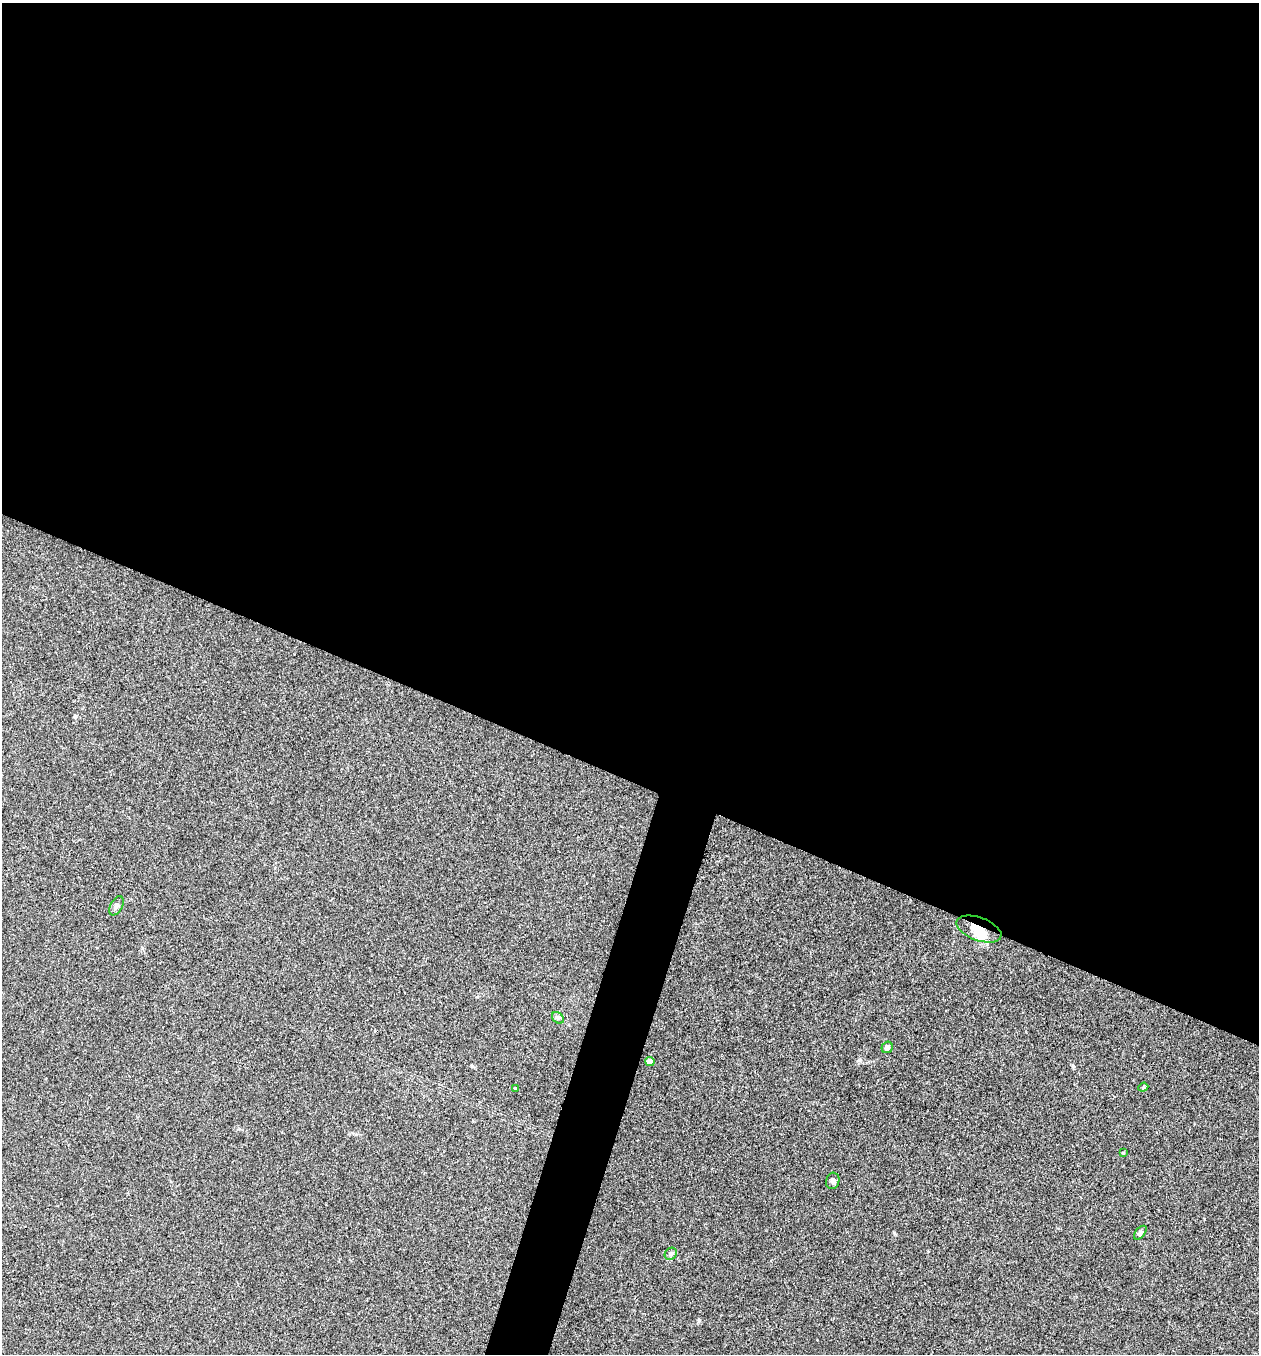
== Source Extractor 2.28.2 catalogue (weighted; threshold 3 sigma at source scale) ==
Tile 3 of 4 x 4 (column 3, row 1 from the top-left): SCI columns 2650-3906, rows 4062-5413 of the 5429 x 5415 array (HDU 1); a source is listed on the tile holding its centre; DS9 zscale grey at full resolution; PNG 1261 x 1356 px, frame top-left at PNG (2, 3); each listed source drawn as its Kron ellipse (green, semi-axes under 4 px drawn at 4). Shown black and unused: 59% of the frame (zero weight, under 3 of 4 exposures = <1% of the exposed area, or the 3 px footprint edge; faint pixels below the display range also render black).
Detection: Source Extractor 2.28.2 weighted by HDU 2 'WHT'; one run over the whole footprint, this tile lists its part. Background 0.1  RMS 0.0062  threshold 0.0278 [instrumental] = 3 sigma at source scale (4.5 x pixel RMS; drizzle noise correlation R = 1.50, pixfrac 1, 0.05/0.05 arcsec/px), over >= 5 px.
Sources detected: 12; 1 inside a brighter object's white glare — neither listed nor drawn; the other 11 listed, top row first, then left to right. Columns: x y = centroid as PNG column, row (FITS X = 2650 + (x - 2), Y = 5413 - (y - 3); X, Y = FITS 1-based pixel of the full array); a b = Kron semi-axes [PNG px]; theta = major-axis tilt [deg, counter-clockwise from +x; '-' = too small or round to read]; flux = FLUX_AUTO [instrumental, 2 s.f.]
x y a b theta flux
116 906 10 6 62 1.8
979 929 24 11 -20 9.8
558 1018 6 5 - 1.2
887 1047 6 5 - 2.2
650 1061 4 4 - 6.3
1143 1087 5 4 - 0.73
515 1089 4 3 - 2.8
1123 1153 4 3 - 0.61
833 1181 8 6 73 1.6
1140 1233 8 4 51 1.4
671 1254 6 5 - 1.2
Overlapping masked pixels (flux is a lower limit): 1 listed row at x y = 979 929
Unlisted compact peaks at least as high as the median listed source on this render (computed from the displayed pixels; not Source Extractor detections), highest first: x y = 699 1320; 859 1060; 894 1233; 1073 1066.